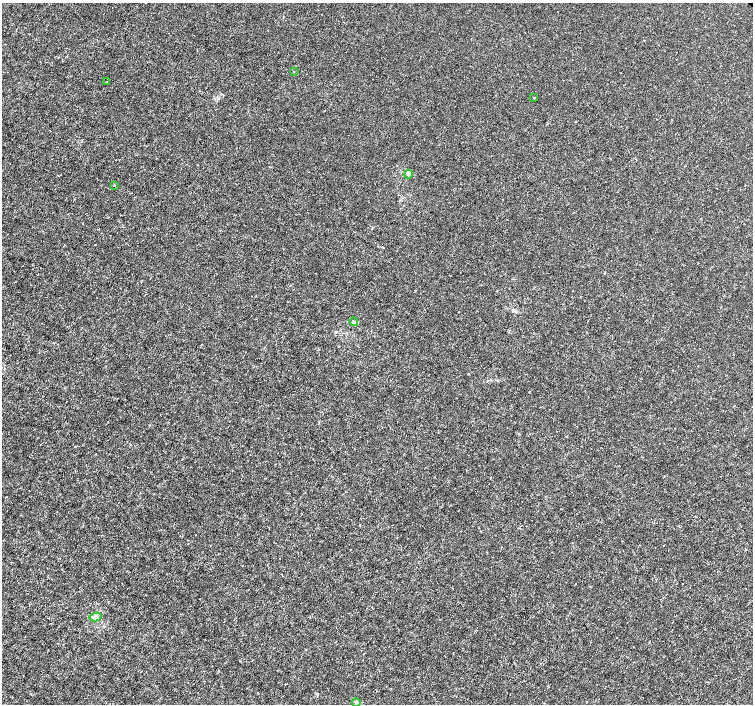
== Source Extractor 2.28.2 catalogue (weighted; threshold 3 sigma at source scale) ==
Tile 7 of 4 x 4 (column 3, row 2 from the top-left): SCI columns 3008-4509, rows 3020-4423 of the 6011 x 5972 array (HDU 1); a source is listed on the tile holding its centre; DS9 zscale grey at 2 x 2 block average (1 PNG px = mean of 2 x 2 image px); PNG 755 x 706 px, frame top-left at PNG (2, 3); each listed source drawn as its Kron ellipse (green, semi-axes under 4 px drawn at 4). Shown black and unused: <1% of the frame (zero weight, under 3 of 4 exposures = <1% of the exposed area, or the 3 px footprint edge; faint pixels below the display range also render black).
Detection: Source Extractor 2.28.2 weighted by HDU 2 'WHT'; one run over the whole footprint, this tile lists its part. Background -4.75e-05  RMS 0.0012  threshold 0.00545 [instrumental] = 3 sigma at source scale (4.5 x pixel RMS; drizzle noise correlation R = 1.50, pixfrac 1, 0.0396/0.0396 arcsec/px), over >= 5 px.
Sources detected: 8; all 8 listed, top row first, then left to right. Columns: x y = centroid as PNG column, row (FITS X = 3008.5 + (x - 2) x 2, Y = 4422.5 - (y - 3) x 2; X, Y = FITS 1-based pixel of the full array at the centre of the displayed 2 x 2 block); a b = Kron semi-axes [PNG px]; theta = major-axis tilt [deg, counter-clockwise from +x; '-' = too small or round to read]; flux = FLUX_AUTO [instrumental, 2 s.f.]
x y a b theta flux
294 71 2 2 - 0.11
107 82 3 2 - 0.18
534 98 2 2 - 0.4
408 174 4 3 - 0.5
114 185 2 2 - 0.19
354 322 4 3 - 0.42
96 617 6 4 12 0.7
356 702 4 4 - 0.39